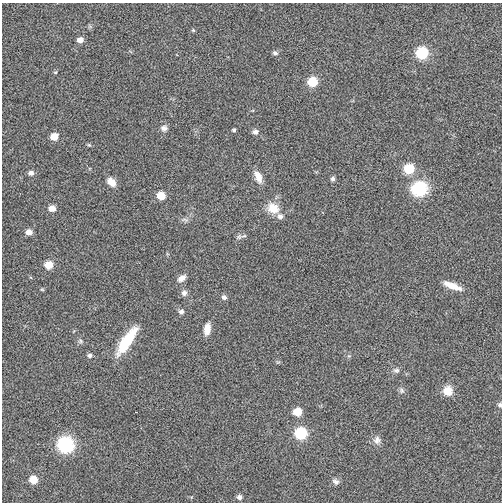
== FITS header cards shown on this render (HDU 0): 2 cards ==
NAXIS1  =                  500
NAXIS2  =                  500

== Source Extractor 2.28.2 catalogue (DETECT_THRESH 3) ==
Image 500 x 500 px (HDU 0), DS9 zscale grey, 1 PNG px = 1 image px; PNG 504 x 504 px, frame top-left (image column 1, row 500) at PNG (2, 3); no overlay
Background -0.00166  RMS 0.023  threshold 0.0678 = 3 sigma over >= 5 px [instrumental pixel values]
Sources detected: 46; all 46 listed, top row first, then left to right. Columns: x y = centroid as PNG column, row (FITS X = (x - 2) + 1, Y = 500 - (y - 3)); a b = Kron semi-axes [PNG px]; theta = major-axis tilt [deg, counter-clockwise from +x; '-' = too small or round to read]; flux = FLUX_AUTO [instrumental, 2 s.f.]
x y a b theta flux
193 30 5 4 - 1.6
80 40 7 5 3 8.1
275 53 7 5 -34 3.5
422 53 7 7 - 100
55 72 5 4 - 1.6
312 82 7 6 - 46
164 128 10 8 -14 6
234 130 4 3 - 2.2
255 132 7 6 - 5.2
54 137 7 6 - 17
89 145 5 4 - 1.7
409 169 7 7 - 52
31 173 7 6 - 5.2
258 177 15 8 -66 13
333 179 6 5 - 3.5
111 182 11 8 -48 13
419 188 19 17 14 57
161 196 7 6 - 26
52 208 7 6 - 11
273 208 16 13 -31 23
280 216 8 7 - 6.2
185 220 10 5 -22 4
29 232 6 6 - 8.9
239 237 8 6 90 4
49 265 7 7 - 21
182 278 11 7 37 8.5
452 286 21 7 -21 20
42 289 6 3 -2 1.5
184 293 8 7 - 5.4
224 297 6 6 - 4.7
181 312 6 6 - 4.9
207 329 12 7 81 15
81 341 6 5 - 3
126 341 33 10 56 60
90 355 6 5 - 3.9
396 370 9 7 4 4.8
402 390 8 6 -88 3.9
448 391 11 11 - 17
500 405 6 5 - 2.9
297 412 7 6 - 28
300 433 7 7 - 100
377 440 11 9 75 7.9
65 444 8 8 - 280
33 480 6 6 - 24
336 482 9 7 -33 5.3
239 497 6 6 - 4.7
At the frame edge (FLAGS 8, measured only in part): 1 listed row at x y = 500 405